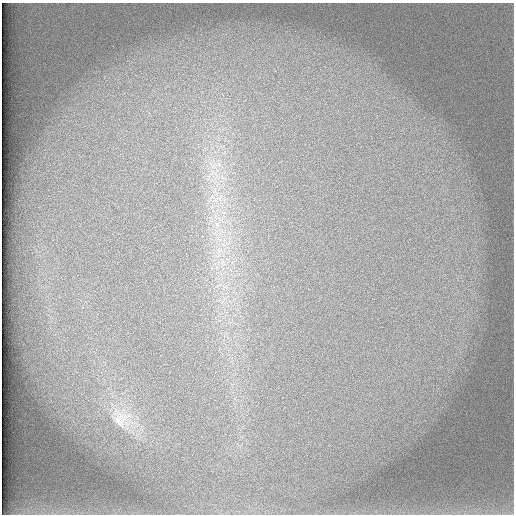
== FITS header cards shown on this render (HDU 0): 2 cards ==
NAXIS1  =                  512 /
NAXIS2  =                  512 /

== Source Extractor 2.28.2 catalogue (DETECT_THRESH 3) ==
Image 512 x 512 px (HDU 0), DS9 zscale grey, 1 PNG px = 1 image px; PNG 516 x 516 px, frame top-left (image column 1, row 512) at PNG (2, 3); no overlay
Background 101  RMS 3.1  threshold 9.44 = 3 sigma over >= 5 px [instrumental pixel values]
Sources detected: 6; all 6 listed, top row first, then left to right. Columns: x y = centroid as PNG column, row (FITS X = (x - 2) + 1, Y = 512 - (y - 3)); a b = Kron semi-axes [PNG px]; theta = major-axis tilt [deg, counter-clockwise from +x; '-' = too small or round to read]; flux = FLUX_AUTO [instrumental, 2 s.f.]
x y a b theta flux
219 164 8 6 -45 980
213 167 11 3 -21 690
219 198 15 9 58 2800
217 225 9 7 -80 1400
219 251 11 5 90 1100
120 419 27 20 -90 5800